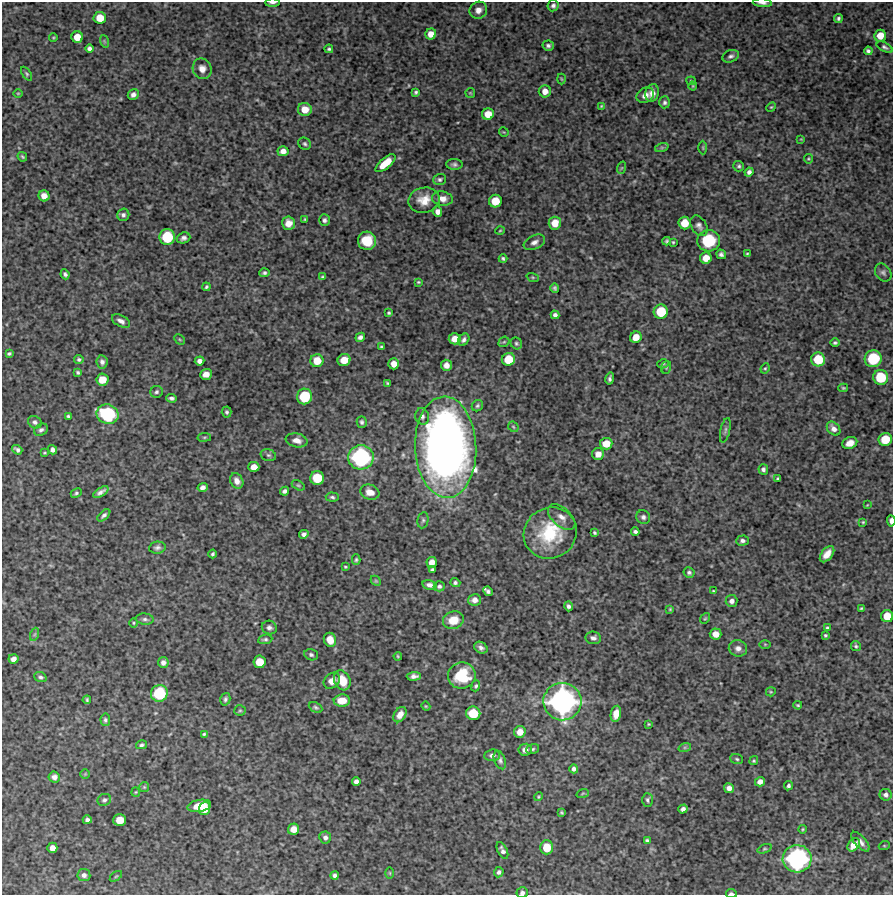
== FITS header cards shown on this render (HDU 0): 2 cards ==
NAXIS1  =                  891 /Length X axis
NAXIS2  =                  893 /Length Y axis

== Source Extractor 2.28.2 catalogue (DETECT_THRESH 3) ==
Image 891 x 893 px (HDU 0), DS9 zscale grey, 1 PNG px = 1 image px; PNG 895 x 897 px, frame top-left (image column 1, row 893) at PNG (2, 2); each listed source drawn as its Kron ellipse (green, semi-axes under 4 px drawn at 4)
Background 3720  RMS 190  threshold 580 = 3 sigma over >= 5 px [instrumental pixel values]
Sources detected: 275; all 275 listed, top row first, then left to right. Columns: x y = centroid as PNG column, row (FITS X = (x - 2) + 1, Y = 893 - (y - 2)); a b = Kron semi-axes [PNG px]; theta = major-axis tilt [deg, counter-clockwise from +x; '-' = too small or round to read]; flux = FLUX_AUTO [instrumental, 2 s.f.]
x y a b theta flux
272 3 7 2 1 3.2e+04
762 3 10 3 -5 4.4e+04
553 6 6 5 - 3.7e+04
478 10 9 8 - 8.9e+04
100 18 6 6 - 1.9e+05
838 19 5 3 - 2.6e+04
431 34 5 5 - 1.2e+05
880 36 6 5 - 1.5e+05
77 37 6 5 - 1.7e+05
53 38 4 3 - 1.2e+04
104 41 6 4 -71 1.7e+04
548 46 5 5 - 3.4e+04
885 47 9 4 -28 2.9e+04
89 49 4 4 - 4.6e+04
329 49 4 3 - 2.2e+04
868 51 4 4 - 3.0e+04
731 56 8 6 20 3.8e+04
202 69 10 9 - 9.7e+04
27 74 8 4 -56 2.2e+04
561 79 5 3 - 1.3e+04
691 81 5 4 - 1.5e+04
693 86 4 4 - 1.1e+04
545 91 6 6 - 9.8e+04
416 92 4 3 - 2.2e+04
18 93 5 3 - 1.2e+04
470 93 5 4 - 1.4e+04
652 93 9 6 76 8.3e+04
133 95 6 5 - 4.9e+04
645 95 9 7 32 8.6e+04
665 102 6 5 - 3.1e+04
601 106 4 3 - 1.2e+04
771 107 5 4 - 1.4e+04
305 109 7 6 - 1.6e+05
488 114 6 5 - 1.7e+05
504 132 5 3 - 1.1e+04
801 139 4 4 - 1.1e+04
305 144 7 5 -43 2.7e+04
662 147 7 4 19 2.5e+04
703 148 7 3 -89 1.4e+04
283 151 5 5 - 7.8e+04
22 157 5 3 - 1.7e+04
809 159 5 4 - 1.4e+04
385 163 12 5 41 2.7e+05
454 164 8 5 -3 3.6e+04
739 166 5 5 - 2.5e+04
621 168 6 4 70 1.5e+04
749 172 4 4 - 4.3e+04
440 179 6 5 - 2.7e+04
44 196 5 5 - 1.1e+05
442 199 10 7 -9 9.1e+04
424 200 16 12 11 1.9e+05
495 201 6 6 - 2.5e+05
438 212 5 4 - 7.0e+04
123 215 6 6 - 4.1e+04
305 219 3 3 - 1.4e+04
324 220 5 5 - 3.3e+04
288 223 7 6 - 1.1e+05
555 223 6 6 - 1.7e+05
685 223 6 6 - 2.1e+05
699 226 11 7 -58 5.8e+04
500 231 5 3 - 1.2e+04
167 237 8 7 - 5.1e+05
183 238 7 5 19 4.4e+04
367 241 9 9 - 2.9e+05
667 241 4 3 - 2.1e+04
709 241 11 10 - 5.0e+05
534 242 11 7 25 6.2e+04
673 242 3 3 - 1.5e+04
721 254 5 4 - 3.7e+04
747 254 3 3 - 1.3e+04
706 258 6 5 - 1.5e+05
503 259 4 3 - 2.2e+04
883 272 9 7 -54 4.1e+04
264 273 5 4 - 3.1e+04
65 274 5 4 - 3.4e+04
323 277 4 3 - 2.1e+04
533 277 6 4 -20 1.6e+04
418 282 3 3 - 1.4e+04
206 287 4 3 - 2.0e+04
555 288 4 4 - 2.5e+04
661 312 7 7 - 3.8e+05
389 313 3 3 - 2.0e+04
555 315 4 4 - 4.0e+04
121 321 10 5 -28 6.0e+04
360 337 5 4 - 4.3e+04
636 337 6 5 - 1.5e+05
180 339 6 3 -45 1.4e+04
455 339 6 5 - 1.3e+05
464 340 7 5 51 3.9e+04
504 342 6 4 42 1.9e+04
516 343 6 5 - 2.5e+04
835 343 5 4 - 2.6e+04
381 347 3 3 - 2.0e+04
9 354 4 3 - 2.1e+04
79 359 4 4 - 2.6e+04
508 359 7 6 - 3.0e+05
818 359 7 7 - 3.6e+05
873 359 8 8 - 5.8e+05
344 360 6 6 - 1.8e+05
199 361 5 4 - 5.4e+04
317 361 6 6 - 2.0e+05
102 362 6 5 - 4.5e+04
394 364 5 5 - 1.2e+05
663 364 6 4 14 2.1e+04
446 365 5 5 - 6.9e+04
666 367 6 5 - 2.0e+04
765 368 5 4 - 1.7e+04
78 372 4 3 - 2.2e+04
206 374 6 5 - 8.9e+04
881 377 7 7 - 4.3e+05
610 378 6 3 77 3.3e+04
102 380 6 6 - 1.9e+05
388 383 4 3 - 1.6e+04
843 388 5 4 - 1.6e+04
156 392 6 6 - 2.8e+04
304 396 8 7 - 4.8e+05
171 398 5 3 - 3.5e+04
477 406 6 5 - 2.5e+04
227 412 5 5 - 2.5e+04
107 414 11 9 -21 9.3e+05
68 416 4 3 - 2.2e+04
422 416 8 7 - 4.3e+04
35 422 7 6 - 4.1e+04
362 422 6 5 - 2.6e+04
513 427 6 4 -45 1.7e+04
834 429 8 6 -49 7.3e+04
41 430 7 5 29 3.4e+04
725 430 13 4 78 3.3e+04
204 437 7 3 8 1.6e+04
885 439 7 6 - 2.9e+05
297 440 11 7 -11 9.1e+04
850 443 8 5 22 1.1e+05
606 444 6 6 - 1.9e+05
446 447 50 30 -87 9.6e+06
17 450 5 4 - 3.5e+04
53 450 5 4 - 4.3e+04
44 453 3 2 - 1.3e+04
598 454 6 6 - 8.5e+04
268 455 8 5 -15 3.0e+04
361 457 13 12 - 1.5e+06
254 467 5 5 - 1.1e+05
763 469 5 5 - 3.2e+04
317 478 7 7 - 3.5e+05
778 478 4 3 - 1.7e+04
237 481 8 6 -62 7.9e+04
298 485 7 4 -29 2.0e+04
203 487 5 4 - 5.0e+04
285 491 5 4 - 3.8e+04
101 492 9 4 33 5.4e+04
370 492 10 7 -18 1.2e+05
76 493 6 4 26 2.3e+04
332 497 6 4 -4 2.6e+04
867 505 3 2 - 8.3e+03
104 515 8 4 42 3.4e+04
562 517 16 9 -42 1.0e+05
643 517 7 6 - 4.0e+04
423 520 8 5 80 3.0e+04
891 521 5 3 - 6.6e+04
863 522 4 4 - 1.5e+04
635 532 4 3 - 3.1e+04
550 533 27 25 30 7.5e+05
594 533 4 3 - 2.1e+04
304 534 5 4 - 4.0e+04
742 541 6 5 - 3.7e+04
157 548 8 6 9 3.9e+04
213 554 4 3 - 2.3e+04
827 554 9 5 51 1.2e+05
356 560 5 4 - 2.2e+04
432 563 5 5 - 1.1e+05
345 567 3 2 - 1.4e+04
432 570 4 3 - 2.2e+04
689 572 5 5 - 3.0e+04
376 581 6 4 -44 1.6e+04
455 583 5 4 - 3.0e+04
430 585 7 5 -11 5.3e+04
439 586 5 5 - 3.2e+04
488 591 5 4 - 3.8e+04
713 591 3 3 - 1.2e+04
475 600 6 5 - 6.7e+04
731 601 6 6 - 5.5e+04
568 606 5 4 - 3.6e+04
861 608 3 3 - 1.6e+04
670 609 4 3 - 1.3e+04
887 616 6 6 - 2.1e+05
705 618 6 4 52 1.4e+04
145 619 9 5 -7 3.7e+04
453 620 10 8 16 2.1e+05
134 623 4 3 - 1.3e+04
269 627 7 6 - 4.6e+04
827 628 3 3 - 2.2e+04
35 634 7 4 71 2.3e+04
716 634 6 5 - 1.2e+05
825 635 3 3 - 1.8e+04
593 638 8 6 -7 4.7e+04
265 639 7 4 11 2.8e+04
330 640 7 6 - 1.3e+05
765 644 5 3 - 1.2e+04
856 646 5 4 - 2.1e+04
481 648 7 5 -32 5.1e+04
738 648 9 8 - 7.1e+04
311 655 7 5 -17 3.1e+04
398 656 4 3 - 1.4e+04
13 659 5 5 - 6.9e+04
163 662 5 5 - 4.7e+04
259 662 6 6 - 2.1e+05
414 676 7 4 4 5.2e+04
462 676 14 13 - 5.2e+05
40 677 6 5 - 3.0e+04
342 680 10 7 -63 2.5e+05
332 681 9 7 42 1.1e+05
476 686 5 4 - 2.1e+04
771 692 5 4 - 1.3e+04
159 693 8 8 - 6.1e+05
225 699 6 5 - 2.7e+04
87 700 4 3 - 1.8e+04
342 701 8 6 2 1.9e+05
562 702 19 19 - 3.0e+06
798 705 4 3 - 1.6e+04
426 706 4 4 - 1.3e+04
316 707 7 5 -26 2.6e+04
240 710 5 5 - 1.8e+04
473 713 7 7 - 3.2e+05
616 714 8 5 78 1.3e+05
400 715 8 5 56 9.9e+04
105 720 6 5 - 2.6e+04
649 724 3 3 - 1.2e+04
520 732 6 6 - 1.2e+05
204 734 4 3 - 1.8e+04
141 745 5 4 - 2.5e+04
685 747 6 4 18 2.2e+04
533 749 7 5 17 2.5e+04
525 750 6 6 - 7.0e+04
492 755 8 5 4 5.0e+04
737 759 6 5 - 2.1e+04
500 760 9 5 -69 4.2e+04
754 761 5 4 - 1.6e+04
574 769 4 4 - 4.3e+04
85 774 5 5 - 1.6e+04
54 777 6 5 - 5.5e+04
356 781 4 4 - 5.1e+04
760 782 5 4 - 7.0e+04
788 786 4 4 - 2.8e+04
144 787 5 5 - 1.6e+04
729 788 5 5 - 6.6e+04
136 792 5 4 - 1.3e+04
583 793 6 4 19 1.8e+04
886 795 6 5 - 4.6e+04
538 796 4 4 - 1.4e+04
104 800 7 6 - 3.5e+04
647 800 7 5 -88 2.8e+04
199 806 12 6 10 2.2e+05
204 808 6 5 - 1.3e+05
683 809 4 4 - 4.8e+04
561 813 3 3 - 1.7e+04
87 820 4 4 - 3.6e+04
120 820 6 6 - 2.0e+05
294 829 6 5 - 1.3e+05
803 829 4 3 - 1.4e+04
325 838 6 5 - 4.8e+04
647 840 4 3 - 1.9e+04
860 842 12 5 -48 6.4e+04
854 845 7 5 52 1.4e+05
884 846 5 3 - 1.1e+04
547 847 7 6 - 2.3e+05
52 848 5 5 - 8.6e+04
765 849 7 4 20 1.9e+04
502 851 9 5 -64 5.1e+04
797 859 14 13 - 1.9e+06
499 872 5 4 - 3.6e+04
390 873 6 4 -89 1.6e+04
84 875 6 6 - 5.2e+04
335 875 4 3 - 3.3e+04
116 876 7 3 36 1.5e+04
522 892 5 5 - 3.9e+04
731 893 5 3 - 2.7e+04
At the frame edge (FLAGS 8, measured only in part): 5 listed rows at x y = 272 3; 762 3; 891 521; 522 892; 731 893

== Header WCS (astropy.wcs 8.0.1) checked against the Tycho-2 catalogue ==
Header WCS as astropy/WCSLIB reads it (CRVAL/CRPIX/CD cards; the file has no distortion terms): RA---TAN/DEC--TAN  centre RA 10:45:09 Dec +22:05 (161.29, +22.08 deg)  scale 1.01 arcsec/px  FOV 15.0' x 15.0'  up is -1 deg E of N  parity normal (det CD < 0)
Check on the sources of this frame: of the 60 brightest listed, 3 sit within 1.7 arcsec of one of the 3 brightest Tycho-2 stars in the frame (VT <= 12.78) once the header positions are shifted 1.18 arcsec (0.23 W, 1.16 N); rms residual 0.57 arcsec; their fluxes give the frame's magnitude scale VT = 27.70 - 2.5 log10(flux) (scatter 0.32 mag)
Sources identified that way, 3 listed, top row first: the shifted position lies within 1.7 arcsec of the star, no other Tycho-2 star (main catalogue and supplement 1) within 3.4 arcsec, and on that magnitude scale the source's flux lands within +1.5 / -3 mag of the star's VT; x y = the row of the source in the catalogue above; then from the Tycho-2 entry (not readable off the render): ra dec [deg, ICRS J2000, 3 dp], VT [Tycho-2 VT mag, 2 dp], TYC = Tycho-2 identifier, HIP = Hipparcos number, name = IAU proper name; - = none
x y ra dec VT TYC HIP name
361 457 161.315 +22.076 12.78 1434-376-1 - -
562 702 161.256 +22.007 11.18 1434-402-1 - -
797 859 161.186 +21.962 12.00 1434-437-1 - -